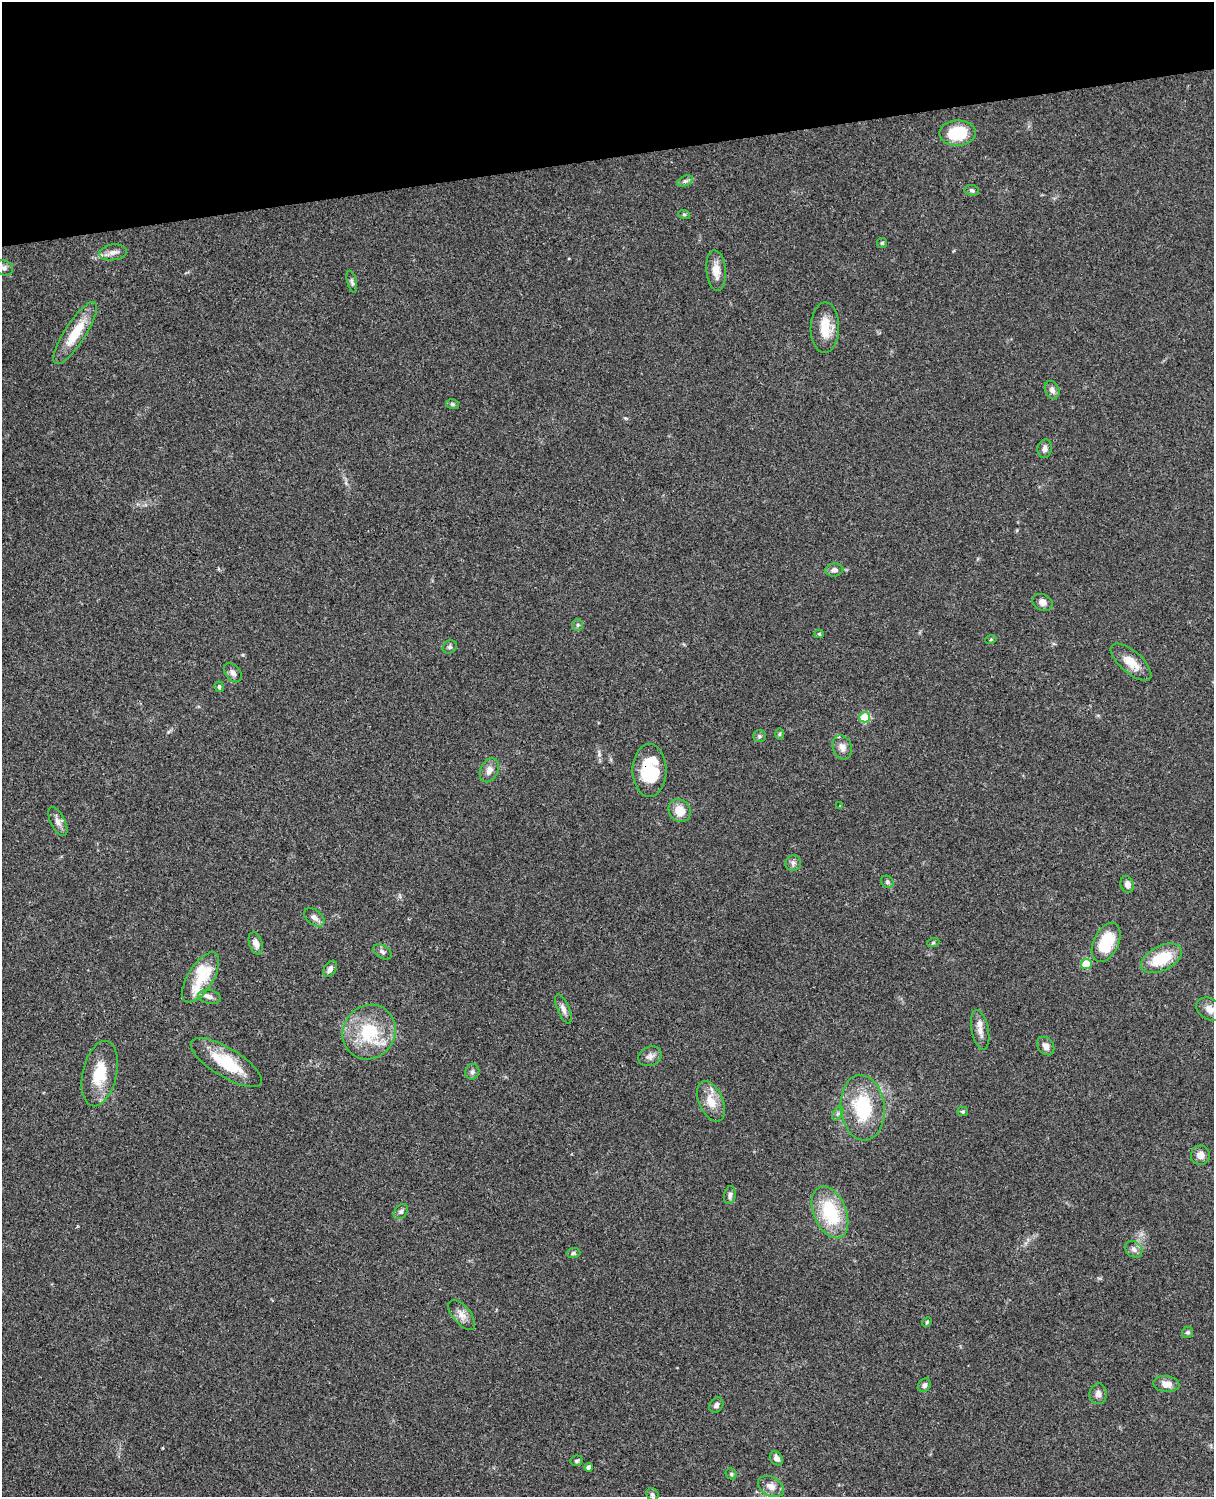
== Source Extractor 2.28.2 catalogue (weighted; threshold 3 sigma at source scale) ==
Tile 3 of 4 x 3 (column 3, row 1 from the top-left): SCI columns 2546-3757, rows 3269-4763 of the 5088 x 4927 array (HDU 1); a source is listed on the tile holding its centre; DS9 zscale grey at full resolution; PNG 1216 x 1499 px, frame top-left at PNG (2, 2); each listed source drawn as its Kron ellipse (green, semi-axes under 4 px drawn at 4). Shown black and unused: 10% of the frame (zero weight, under 3 of 4 exposures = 6% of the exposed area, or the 3 px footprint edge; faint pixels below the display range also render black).
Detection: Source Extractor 2.28.2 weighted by HDU 2 'WHT'; one run over the whole footprint, this tile lists its part. Background 0.0925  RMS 0.0062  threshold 0.0279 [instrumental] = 3 sigma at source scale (4.5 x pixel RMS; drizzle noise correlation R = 1.50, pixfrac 1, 0.05/0.05 arcsec/px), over >= 5 px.
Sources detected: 82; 5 inside a brighter listed object's ellipse — not listed separately; the other 77 listed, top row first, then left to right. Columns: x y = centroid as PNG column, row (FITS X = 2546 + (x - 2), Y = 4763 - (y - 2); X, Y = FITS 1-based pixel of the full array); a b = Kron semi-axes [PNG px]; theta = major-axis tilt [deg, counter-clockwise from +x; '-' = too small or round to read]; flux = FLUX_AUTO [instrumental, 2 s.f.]
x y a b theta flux
958 133 18 12 2 26
685 181 8 5 24 1.4
972 190 7 5 -4 1.1
684 214 6 3 -18 0.72
882 243 5 5 - 0.95
113 252 14 8 7 3.8
4 268 9 7 -16 2.3
716 271 20 9 -85 7.2
352 282 11 4 -76 1.6
825 328 25 14 89 13
75 333 36 10 57 17
1052 390 9 7 -63 2.7
452 404 6 5 - 1
1045 449 9 7 79 2.5
834 570 9 6 6 2.6
1043 602 11 8 -25 3.3
578 625 6 5 - 1.1
819 634 4 4 - 0.94
991 639 5 3 - 0.65
450 647 7 6 - 1.5
1131 662 25 11 -41 9.5
233 673 11 7 -51 2.5
219 687 5 4 - 1.2
865 717 5 5 - 24
780 734 6 4 90 0.89
759 736 6 5 - 1.1
842 747 12 9 -71 4.3
489 770 12 8 63 4
650 770 26 17 -90 32
840 806 3 3 - 0.47
680 811 12 10 -50 9.6
58 822 16 7 -64 3.7
793 863 8 8 - 2
887 882 7 5 -47 1.2
1127 884 8 6 -73 3.1
314 917 11 7 -37 3.1
1106 942 21 12 65 24
256 943 11 6 -72 4.3
933 943 6 4 19 0.76
383 952 10 6 -33 2
1161 958 22 12 26 22
1086 964 5 5 - 16
330 969 9 5 55 2.2
201 977 28 12 58 15
209 997 11 7 -12 3
563 1009 15 6 -67 2.8
1210 1009 14 10 -30 5.3
980 1030 20 8 -79 4.9
369 1032 28 26 53 33
1046 1046 10 7 -54 3.4
650 1056 12 9 25 3.2
226 1063 40 14 -31 24
472 1072 8 7 - 1.6
100 1074 33 17 77 19
711 1101 21 12 -67 10
863 1108 33 22 -84 36
963 1111 5 4 - 0.93
838 1113 8 4 59 1.4
1200 1155 9 9 - 4.1
730 1195 9 6 78 2.1
401 1212 8 6 50 1.5
830 1212 27 16 -67 36
1134 1249 9 7 -45 2.5
573 1253 7 5 3 1.4
462 1315 18 9 -50 4.7
927 1322 5 4 - 0.74
1188 1332 6 5 - 1.3
1166 1384 13 8 -8 5.8
924 1385 7 6 - 1.9
1098 1394 10 8 84 2.9
716 1405 8 6 52 2
776 1458 7 6 - 2.8
577 1461 6 5 - 1.2
589 1467 4 4 - 2.5
731 1474 6 5 - 0.94
771 1487 14 9 -28 4.9
652 1494 6 5 - 1.1
Overlapping masked pixels (flux is a lower limit): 1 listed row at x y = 650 770
Isophote crosses this tile's border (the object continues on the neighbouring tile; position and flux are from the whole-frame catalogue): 1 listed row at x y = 1210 1009